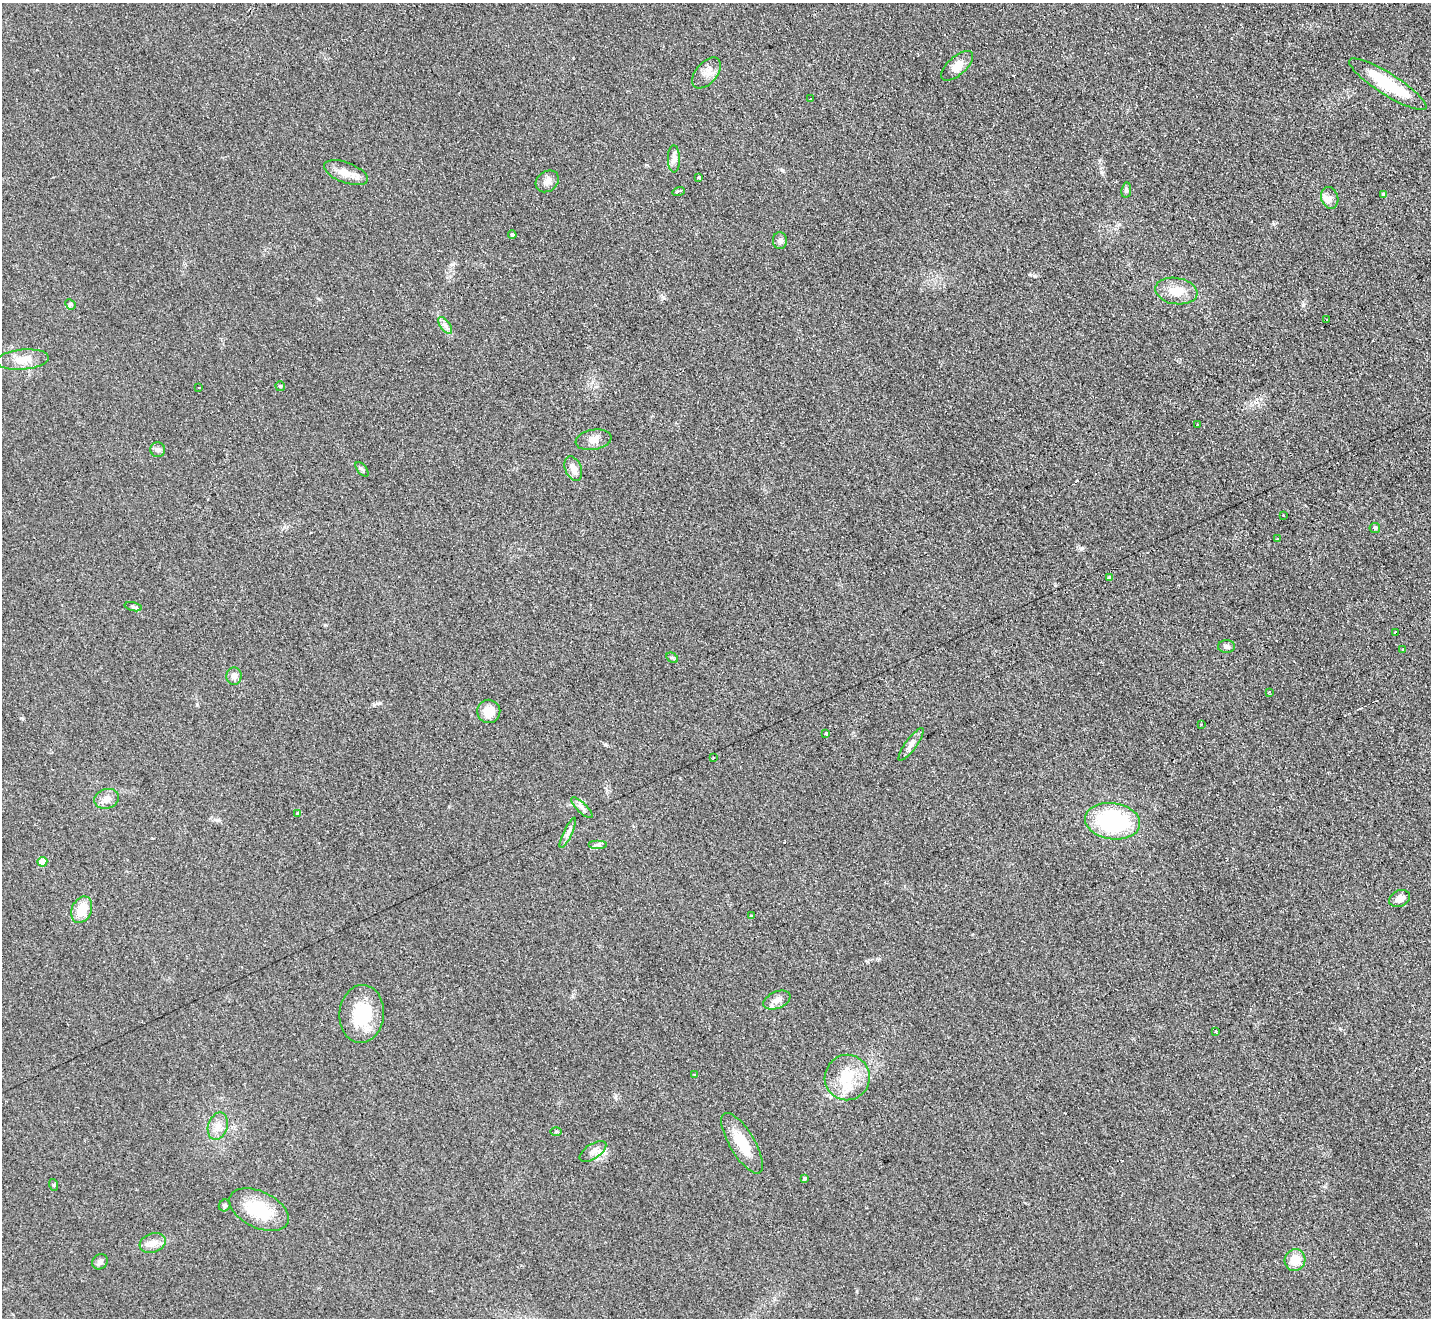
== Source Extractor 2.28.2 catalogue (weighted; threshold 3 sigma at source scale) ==
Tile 10 of 4 x 4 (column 2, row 3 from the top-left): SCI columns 1437-2865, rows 1472-2787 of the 5742 x 5716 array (HDU 1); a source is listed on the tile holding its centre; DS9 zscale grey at full resolution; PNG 1433 x 1320 px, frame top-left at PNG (2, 3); each listed source drawn as its Kron ellipse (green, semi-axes under 4 px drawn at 4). Shown black and unused: <1% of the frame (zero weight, under 2 of 3 exposures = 2% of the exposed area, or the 3 px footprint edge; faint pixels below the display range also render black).
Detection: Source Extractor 2.28.2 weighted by HDU 2 'WHT'; one run over the whole footprint, this tile lists its part. Background 0.104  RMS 0.011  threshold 0.051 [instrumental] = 3 sigma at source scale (4.5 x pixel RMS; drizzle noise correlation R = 1.50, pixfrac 1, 0.05/0.05 arcsec/px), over >= 5 px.
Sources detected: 70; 2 cosmic-ray / hot-pixel residue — neither listed nor drawn; the other 68 listed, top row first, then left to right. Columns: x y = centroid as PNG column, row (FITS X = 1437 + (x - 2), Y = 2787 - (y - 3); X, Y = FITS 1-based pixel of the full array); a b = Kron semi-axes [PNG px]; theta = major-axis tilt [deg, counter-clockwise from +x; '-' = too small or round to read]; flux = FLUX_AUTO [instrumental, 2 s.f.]
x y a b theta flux
957 66 20 9 42 11
707 73 18 10 49 9.9
1388 84 45 10 -32 61
811 99 3 3 - 2.6
674 159 13 6 -89 5.6
346 173 23 10 -20 13
699 178 3 3 - 20
547 181 12 10 37 6.5
1126 190 7 5 81 2.1
679 191 6 3 18 6.6
1384 194 4 4 - 3.5
1330 198 11 8 -72 6.2
512 235 4 3 - 2.8
780 241 8 7 - 3.5
1176 291 21 13 -9 20
70 304 6 4 -45 1.7
1327 320 2 2 - 1.4
445 325 10 5 -54 3.8
23 360 26 10 5 16
280 386 5 5 - 1.4
199 387 3 3 - 2.6
1198 424 3 2 - 1
593 440 18 10 10 8.8
158 450 7 7 - 3.3
573 468 13 8 -68 8.2
362 469 9 4 -51 2.4
1284 516 3 3 - 2.6
1375 528 5 5 - 1.5
1277 539 3 3 - 3
1109 578 4 4 - 3.2
133 607 9 3 -13 2.1
1395 632 3 3 - 2.4
1226 646 8 6 -1 3.5
1403 649 3 2 - 1.7
672 658 6 4 -29 1.9
234 676 9 7 86 6.2
1269 692 3 3 - 1.6
489 711 11 11 - 14
1201 724 3 3 - 3.1
826 733 3 3 - 38
911 744 20 5 54 6
713 758 3 2 - 0.93
107 799 12 10 17 7.3
582 808 14 5 -44 4.6
298 813 3 3 - 2.1
1113 821 28 18 -8 120
568 833 16 4 64 4
598 845 9 4 0 3.1
42 862 5 5 - 18
1400 899 11 8 25 8.5
82 910 14 10 67 21
751 916 4 3 - 1.7
777 1000 14 8 23 7.5
362 1014 29 22 85 48
1216 1032 3 3 - 5.9
695 1075 4 3 - 1.6
847 1078 23 22 - 37
218 1126 14 9 72 9.7
556 1132 6 4 2 1.3
742 1143 34 12 -59 30
593 1151 15 7 34 7.2
804 1178 3 3 - 1.8
54 1185 6 4 -71 1.3
225 1205 6 5 - 2.3
259 1210 32 18 -25 53
153 1243 13 9 19 9.4
1295 1260 11 10 - 17
100 1262 8 7 - 4.2
Unlisted compact peaks at least as high as the median listed source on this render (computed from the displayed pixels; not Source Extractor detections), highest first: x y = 1082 548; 1303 305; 21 718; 1101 172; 605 745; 663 297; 1035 276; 615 1097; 782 170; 1340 1028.